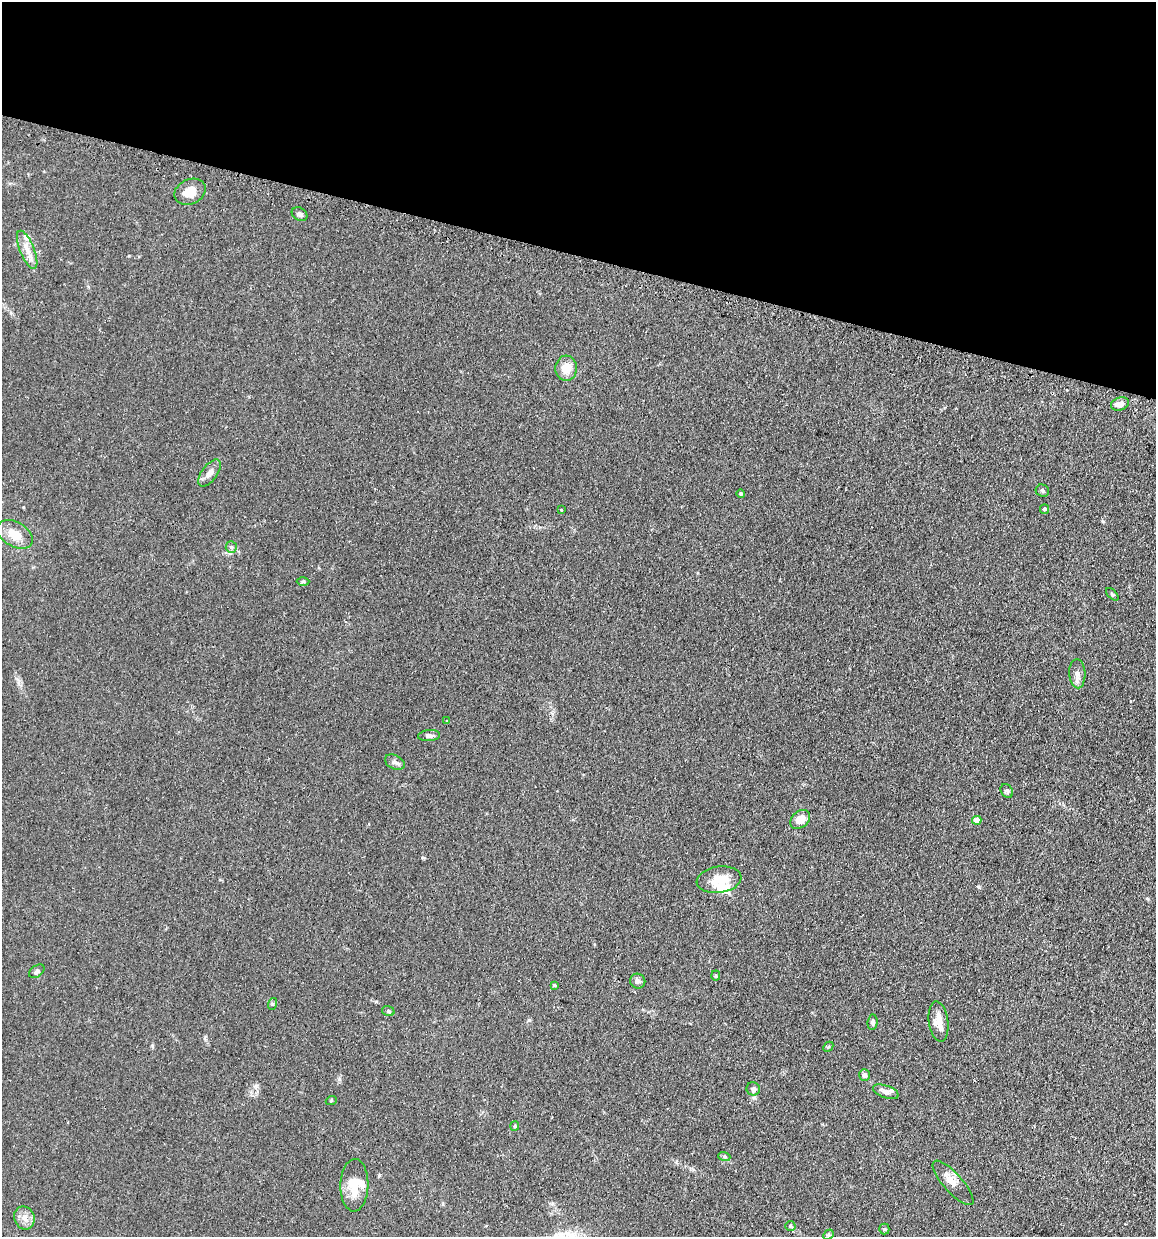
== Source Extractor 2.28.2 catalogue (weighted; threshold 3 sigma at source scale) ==
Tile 2 of 4 x 4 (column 2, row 1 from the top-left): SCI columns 1303-2456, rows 3736-4970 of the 5030 x 5000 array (HDU 1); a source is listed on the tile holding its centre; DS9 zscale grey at full resolution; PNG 1158 x 1239 px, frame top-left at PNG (2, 2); each listed source drawn as its Kron ellipse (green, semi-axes under 4 px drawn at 4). Shown black and unused: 21% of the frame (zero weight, under 2 of 3 exposures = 4% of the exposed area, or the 3 px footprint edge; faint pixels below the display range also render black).
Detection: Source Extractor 2.28.2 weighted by HDU 2 'WHT'; one run over the whole footprint, this tile lists its part. Background 0.107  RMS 0.0075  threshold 0.0339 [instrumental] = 3 sigma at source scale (4.5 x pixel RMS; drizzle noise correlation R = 1.50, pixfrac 1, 0.05/0.05 arcsec/px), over >= 5 px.
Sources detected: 48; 1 inside a brighter object's white glare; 1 cosmic-ray / hot-pixel residue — neither listed nor drawn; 3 inside a brighter listed object's ellipse — not listed separately; the other 43 listed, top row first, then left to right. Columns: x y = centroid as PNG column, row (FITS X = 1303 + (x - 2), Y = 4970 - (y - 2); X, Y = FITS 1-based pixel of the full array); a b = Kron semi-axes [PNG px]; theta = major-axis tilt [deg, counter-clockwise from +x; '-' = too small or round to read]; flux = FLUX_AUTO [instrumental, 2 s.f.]
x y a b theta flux
190 192 16 12 25 11
300 214 8 6 -30 2.1
27 250 20 7 -68 7.1
566 368 12 10 87 9.6
1120 404 9 6 18 5.5
209 473 16 7 54 5
1042 491 7 6 - 1.4
741 494 4 4 - 1.2
561 509 3 3 - 1.7
1044 509 5 4 - 1.6
15 534 19 12 -29 13
231 547 6 5 - 1.4
303 581 6 4 1 1.1
1112 594 8 4 -44 1.2
1077 674 14 8 -87 4.3
447 721 4 2 - 0.67
429 736 11 5 4 2.2
395 762 10 6 -27 2.5
1007 791 7 6 - 1.8
800 819 11 8 41 7.8
977 820 4 4 - 7.3
719 880 22 13 8 15
37 971 9 5 35 1.6
716 976 5 4 - 0.96
638 981 8 7 - 2.4
554 985 4 3 - 0.78
272 1004 6 4 71 1.1
388 1011 6 5 - 1.4
873 1022 8 5 85 2.1
938 1022 20 9 -82 9
828 1047 6 4 45 0.91
864 1075 6 5 - 2.2
753 1089 7 6 - 2.4
886 1092 13 6 -20 4
331 1101 5 3 - 0.63
515 1126 5 4 - 0.87
724 1156 6 4 -20 1.1
953 1183 28 9 -48 8
354 1185 26 14 88 17
24 1218 11 10 - 5.3
790 1226 5 5 - 1.2
884 1229 5 5 - 0.93
828 1235 6 4 47 1
Unlisted compact peaks at least as high as the median listed source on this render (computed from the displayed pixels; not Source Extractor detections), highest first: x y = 979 887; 529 1020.